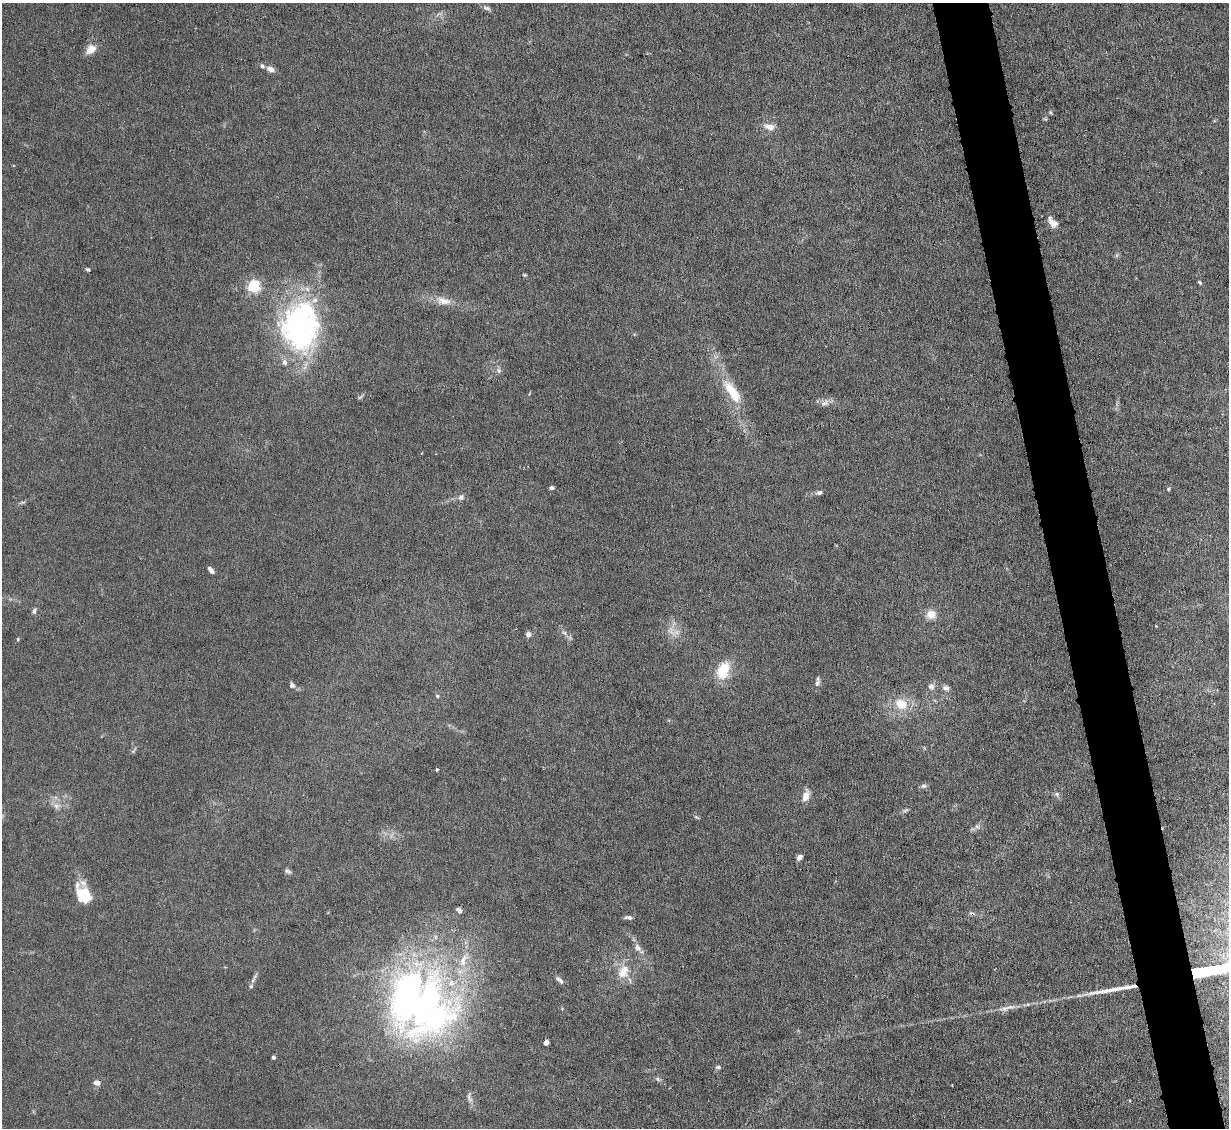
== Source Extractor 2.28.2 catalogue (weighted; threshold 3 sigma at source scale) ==
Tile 6 of 4 x 4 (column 2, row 2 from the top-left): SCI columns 1229-2455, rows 2502-3627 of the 4910 x 4886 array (HDU 1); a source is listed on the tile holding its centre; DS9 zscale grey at full resolution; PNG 1231 x 1130 px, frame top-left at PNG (2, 3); no overlay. Shown black and unused: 5% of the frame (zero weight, under 4 of 8 exposures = <1% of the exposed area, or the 3 px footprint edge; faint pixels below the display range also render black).
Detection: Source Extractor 2.28.2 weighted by HDU 2 'WHT'; one run over the whole footprint, this tile lists its part. Background 0.0668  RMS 0.0031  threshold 0.0126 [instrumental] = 3 sigma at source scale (4.09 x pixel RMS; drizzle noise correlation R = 1.36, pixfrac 0.8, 0.05/0.05 arcsec/px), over >= 5 px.
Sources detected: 69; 2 too faint to see at this stretch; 1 inside a brighter object's white glare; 1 cosmic-ray / hot-pixel residue — not listed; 6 inside a brighter listed object's ellipse — not listed separately; the other 59 listed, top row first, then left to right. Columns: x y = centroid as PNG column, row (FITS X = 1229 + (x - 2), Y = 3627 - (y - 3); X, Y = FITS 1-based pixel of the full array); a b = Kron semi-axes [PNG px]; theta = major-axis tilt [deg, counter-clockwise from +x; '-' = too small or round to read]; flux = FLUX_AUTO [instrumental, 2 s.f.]
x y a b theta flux
486 8 11 5 -10 0.83
91 49 12 9 45 3.2
262 66 7 5 -53 0.67
270 69 9 6 -26 1.8
1050 112 5 4 - 0.35
769 127 13 7 -11 2.4
1052 222 15 7 -49 2.4
1117 255 6 4 71 0.47
88 269 6 4 -36 0.44
524 275 5 4 - 0.33
1200 282 7 4 -45 0.41
254 286 5 5 - 47
443 301 22 10 -12 3.5
301 326 60 44 87 65
499 370 8 6 -48 0.81
732 392 37 13 -56 9
824 403 13 7 22 1.5
551 488 6 4 0 0.61
1169 489 5 4 - 0.37
819 492 7 5 19 0.86
461 497 9 7 44 0.94
22 502 12 3 15 0.51
211 570 9 4 -50 1.1
34 611 9 5 71 0.76
931 614 11 10 - 3.2
1156 626 3 3 - 0.17
564 633 8 4 -45 0.72
528 634 5 5 - 1.5
18 639 4 4 - 0.33
723 671 19 13 69 8.1
817 683 12 6 68 1.1
292 685 7 6 - 0.94
931 687 9 8 - 1.3
946 688 10 7 -12 1.1
437 696 5 4 - 0.39
901 704 9 7 -21 6
437 770 3 3 - 0.4
923 786 8 6 14 0.72
1057 794 6 6 - 0.68
806 796 15 8 73 2.4
56 806 11 9 -12 1.8
905 810 10 4 13 0.58
696 817 7 3 -31 0.37
799 857 6 5 - 1.3
288 871 9 5 -15 0.66
86 895 24 12 -78 5.2
459 910 6 4 -40 1.3
628 917 10 4 -3 0.79
637 948 11 8 -55 1.6
623 971 19 13 64 5.3
559 980 12 6 -40 1.1
251 986 5 5 - 0.51
424 1006 79 66 88 150
546 1043 4 4 - 2.6
273 1057 4 3 - 0.76
718 1067 6 5 - 0.72
658 1079 7 5 -24 0.63
97 1083 7 6 - 1.5
469 1097 17 6 -82 1.3